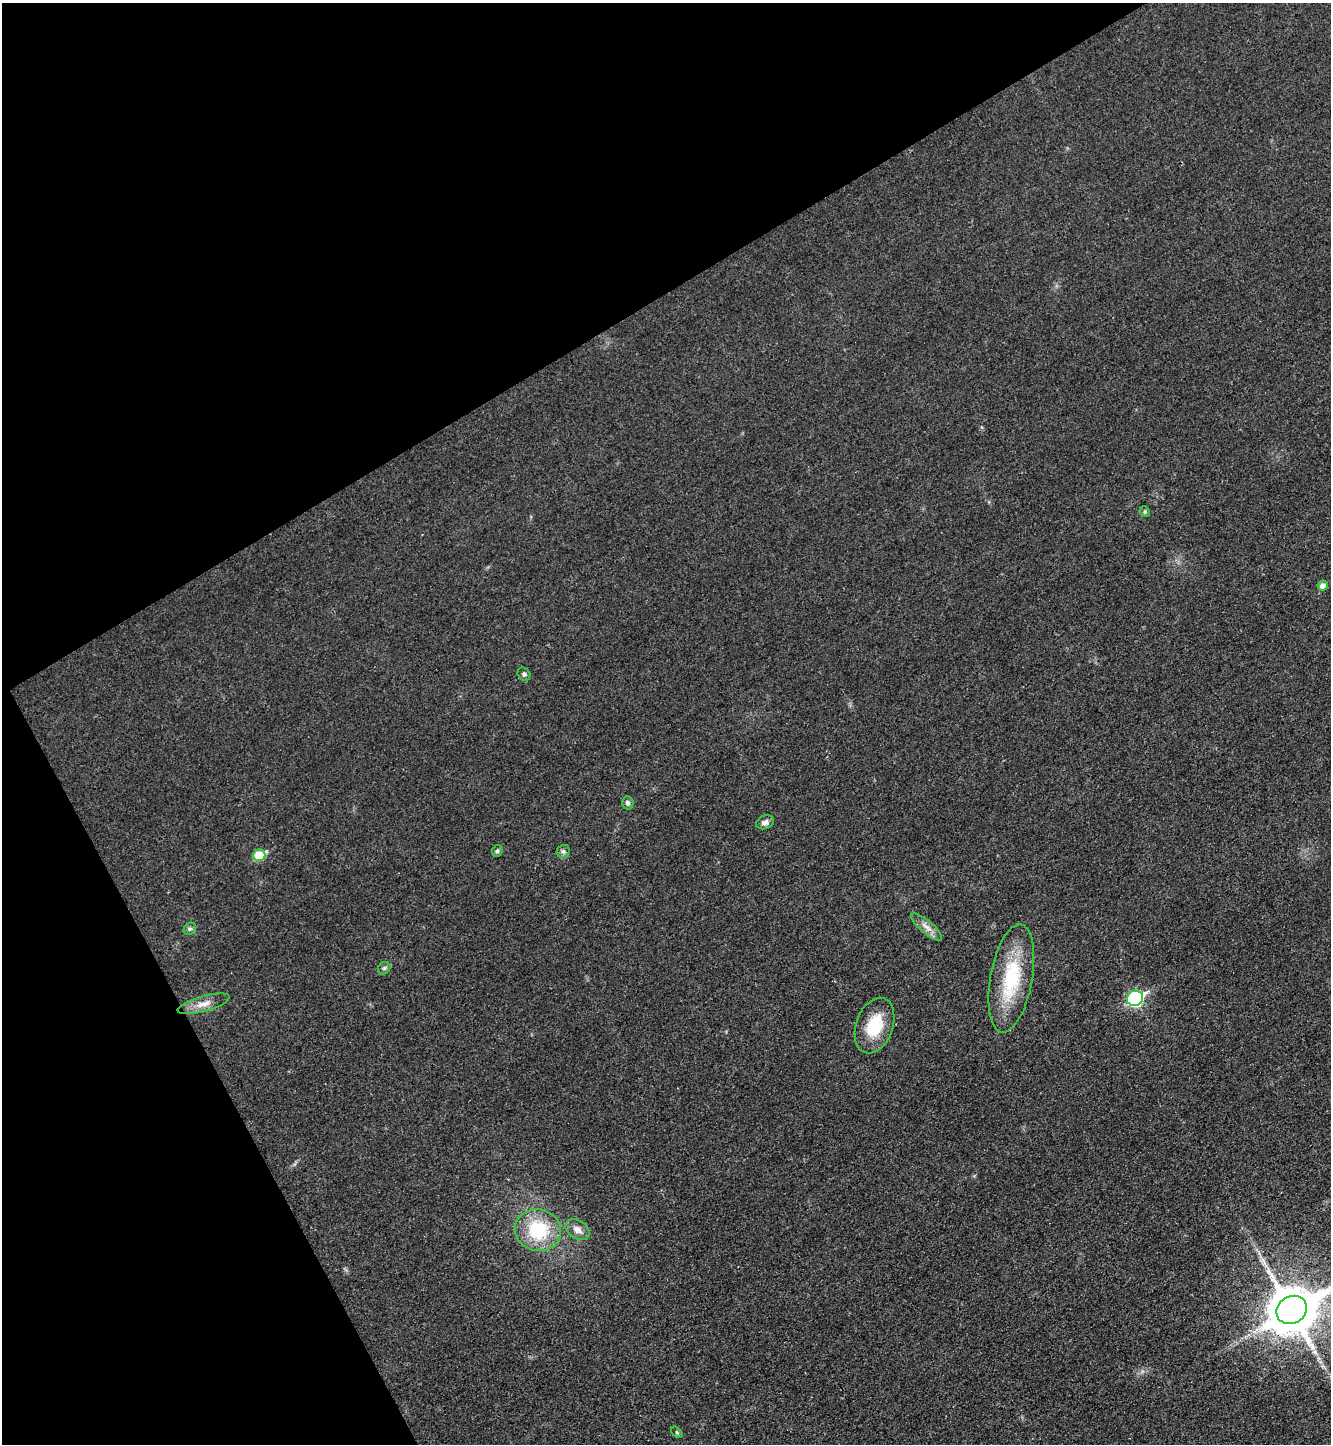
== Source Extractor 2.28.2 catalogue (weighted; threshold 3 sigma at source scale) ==
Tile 5 of 4 x 4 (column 1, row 2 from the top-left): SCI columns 163-1491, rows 2908-4349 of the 5789 x 5803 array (HDU 1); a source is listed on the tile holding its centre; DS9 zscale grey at full resolution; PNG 1333 x 1446 px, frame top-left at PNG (2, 3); each listed source drawn as its Kron ellipse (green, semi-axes under 4 px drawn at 4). Shown black and unused: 29% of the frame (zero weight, under 3 of 4 exposures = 1% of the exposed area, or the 3 px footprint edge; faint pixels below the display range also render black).
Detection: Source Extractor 2.28.2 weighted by HDU 2 'WHT'; one run over the whole footprint, this tile lists its part. Background 0.0342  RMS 0.0048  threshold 0.0215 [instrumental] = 3 sigma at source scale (4.5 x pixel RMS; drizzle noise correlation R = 1.50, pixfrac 1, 0.05/0.05 arcsec/px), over >= 5 px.
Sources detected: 19; all 19 listed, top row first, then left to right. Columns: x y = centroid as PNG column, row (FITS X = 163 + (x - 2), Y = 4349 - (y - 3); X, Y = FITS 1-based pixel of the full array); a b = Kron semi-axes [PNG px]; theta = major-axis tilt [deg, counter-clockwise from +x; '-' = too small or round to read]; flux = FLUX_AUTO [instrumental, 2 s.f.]
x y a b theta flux
1145 512 6 4 -47 0.73
1323 586 5 5 - 2.8
524 674 7 6 - 1.3
628 803 6 6 - 1.3
765 822 9 6 20 2.1
497 851 6 5 - 1.2
563 851 7 6 - 1.1
259 855 6 6 - 19
927 927 19 6 -40 3.6
190 929 7 5 43 1
384 968 7 5 45 0.98
1011 978 55 21 80 34
1135 998 8 7 - 80
203 1004 27 7 15 5.3
874 1026 29 18 70 18
577 1229 13 9 -34 3.5
538 1230 23 21 -10 28
1292 1310 16 13 31 2200
677 1432 7 4 -45 0.63
Overlapping masked pixels (flux is a lower limit): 1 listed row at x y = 1292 1310
Isophote crosses this tile's border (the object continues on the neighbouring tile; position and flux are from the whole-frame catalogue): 1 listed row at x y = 1292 1310